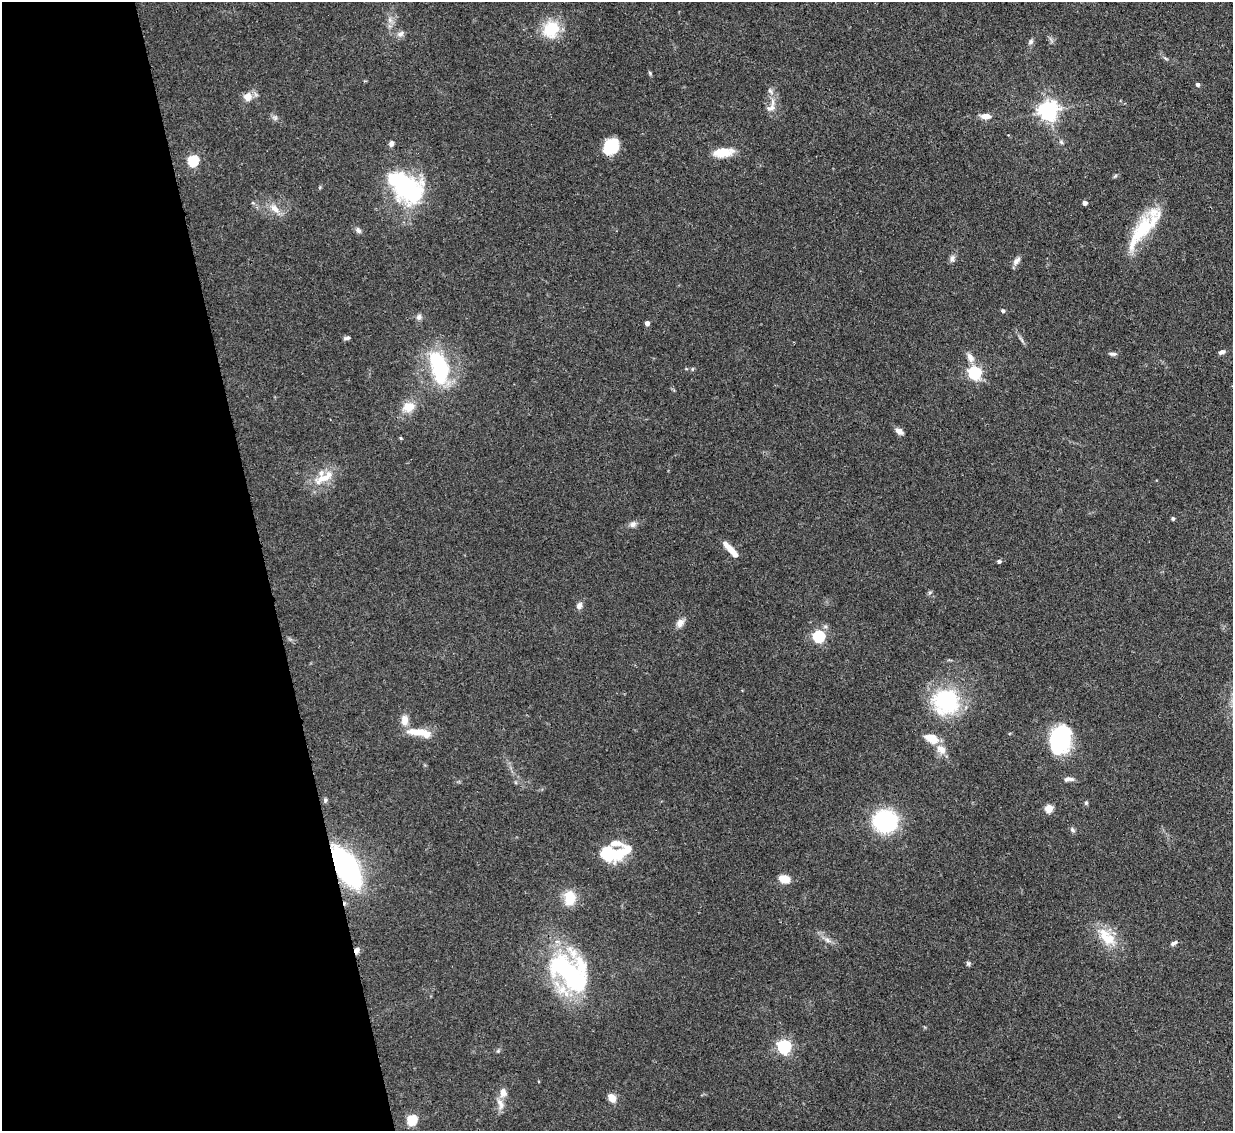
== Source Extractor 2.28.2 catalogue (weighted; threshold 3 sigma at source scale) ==
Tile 5 of 4 x 4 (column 1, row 2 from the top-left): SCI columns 78-1308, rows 2476-3604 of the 5079 x 5065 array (HDU 1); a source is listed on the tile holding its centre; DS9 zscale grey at full resolution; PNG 1235 x 1133 px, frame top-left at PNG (2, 2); no overlay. Shown black and unused: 21% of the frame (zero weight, under 3 of 4 exposures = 9% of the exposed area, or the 3 px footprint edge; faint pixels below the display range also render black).
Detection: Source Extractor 2.28.2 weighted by HDU 2 'WHT'; one run over the whole footprint, this tile lists its part. Background 0.125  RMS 0.0049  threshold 0.0222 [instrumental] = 3 sigma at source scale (4.5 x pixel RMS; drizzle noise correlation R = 1.50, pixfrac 1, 0.05/0.05 arcsec/px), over >= 5 px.
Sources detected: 85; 1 inside a brighter object's white glare — not listed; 9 inside a brighter listed object's ellipse — not listed separately; the other 75 listed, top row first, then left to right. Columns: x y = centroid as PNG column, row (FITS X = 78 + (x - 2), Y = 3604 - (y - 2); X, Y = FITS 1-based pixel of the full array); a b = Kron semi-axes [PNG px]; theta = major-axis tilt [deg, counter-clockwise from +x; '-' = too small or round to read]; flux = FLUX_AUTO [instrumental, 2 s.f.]
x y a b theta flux
390 20 8 5 -46 1.6
551 29 23 20 64 15
400 34 10 7 36 2.1
1031 42 8 6 51 1.3
650 73 6 5 - 0.67
1198 84 4 4 - 1.6
771 91 10 5 -49 1.8
248 96 9 9 - 5
769 108 9 8 - 2.4
1048 111 7 6 - 260
986 116 11 6 -4 3.6
275 118 6 6 - 1.2
1061 142 6 5 - 0.89
391 144 6 5 - 1.6
611 146 16 13 49 16
723 152 27 11 6 8.9
193 160 6 5 - 45
1115 176 7 4 45 0.68
406 187 38 27 -38 58
1085 203 4 4 - 2.7
275 209 16 9 -44 4.8
1142 229 55 16 50 27
358 230 9 6 -48 1.5
952 259 11 6 78 1.8
1016 261 13 6 48 2.1
1003 311 5 4 - 1
419 317 8 7 - 1.7
647 323 4 4 - 2.7
347 338 8 5 12 1.2
1222 352 7 5 18 1.6
1113 354 10 5 -1 1.3
970 357 14 8 -60 3.3
439 367 39 19 -76 43
692 369 6 3 71 0.53
975 372 6 6 - 80
408 407 15 12 10 6.7
899 431 9 6 -36 2.8
401 438 4 4 - 0.51
323 478 28 11 24 9.4
1173 518 5 5 - 0.73
633 524 10 8 22 2
730 549 18 5 -46 6.5
999 561 5 4 - 1.2
930 592 6 4 19 0.69
579 606 8 7 - 2.2
680 623 13 9 52 2.9
819 636 6 6 - 50
946 702 31 31 - 41
405 720 13 9 -89 4.6
416 731 31 10 -1 8.3
932 738 15 9 -25 7.9
1060 740 19 12 70 95
941 749 14 10 -41 4.8
1069 779 14 6 3 2.2
325 800 7 5 90 0.96
1086 803 5 5 - 0.78
1049 808 5 5 - 16
885 821 21 19 -4 46
1072 830 8 5 -44 1.1
628 848 18 12 44 6.2
607 851 20 12 -54 19
346 867 33 15 -59 100
784 879 8 5 -16 10
570 898 17 12 -89 10
1107 938 37 13 -53 13
827 940 9 6 -28 1.9
1174 943 9 5 24 1.4
357 950 7 6 - 1.9
968 964 7 5 -70 0.87
569 972 50 33 -47 80
784 1046 6 6 - 98
498 1051 6 4 44 0.67
612 1098 10 7 -55 4.7
500 1104 18 8 -70 3.8
412 1120 5 5 - 33
Overlapping masked pixels (flux is a lower limit): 2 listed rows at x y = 346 867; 357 950